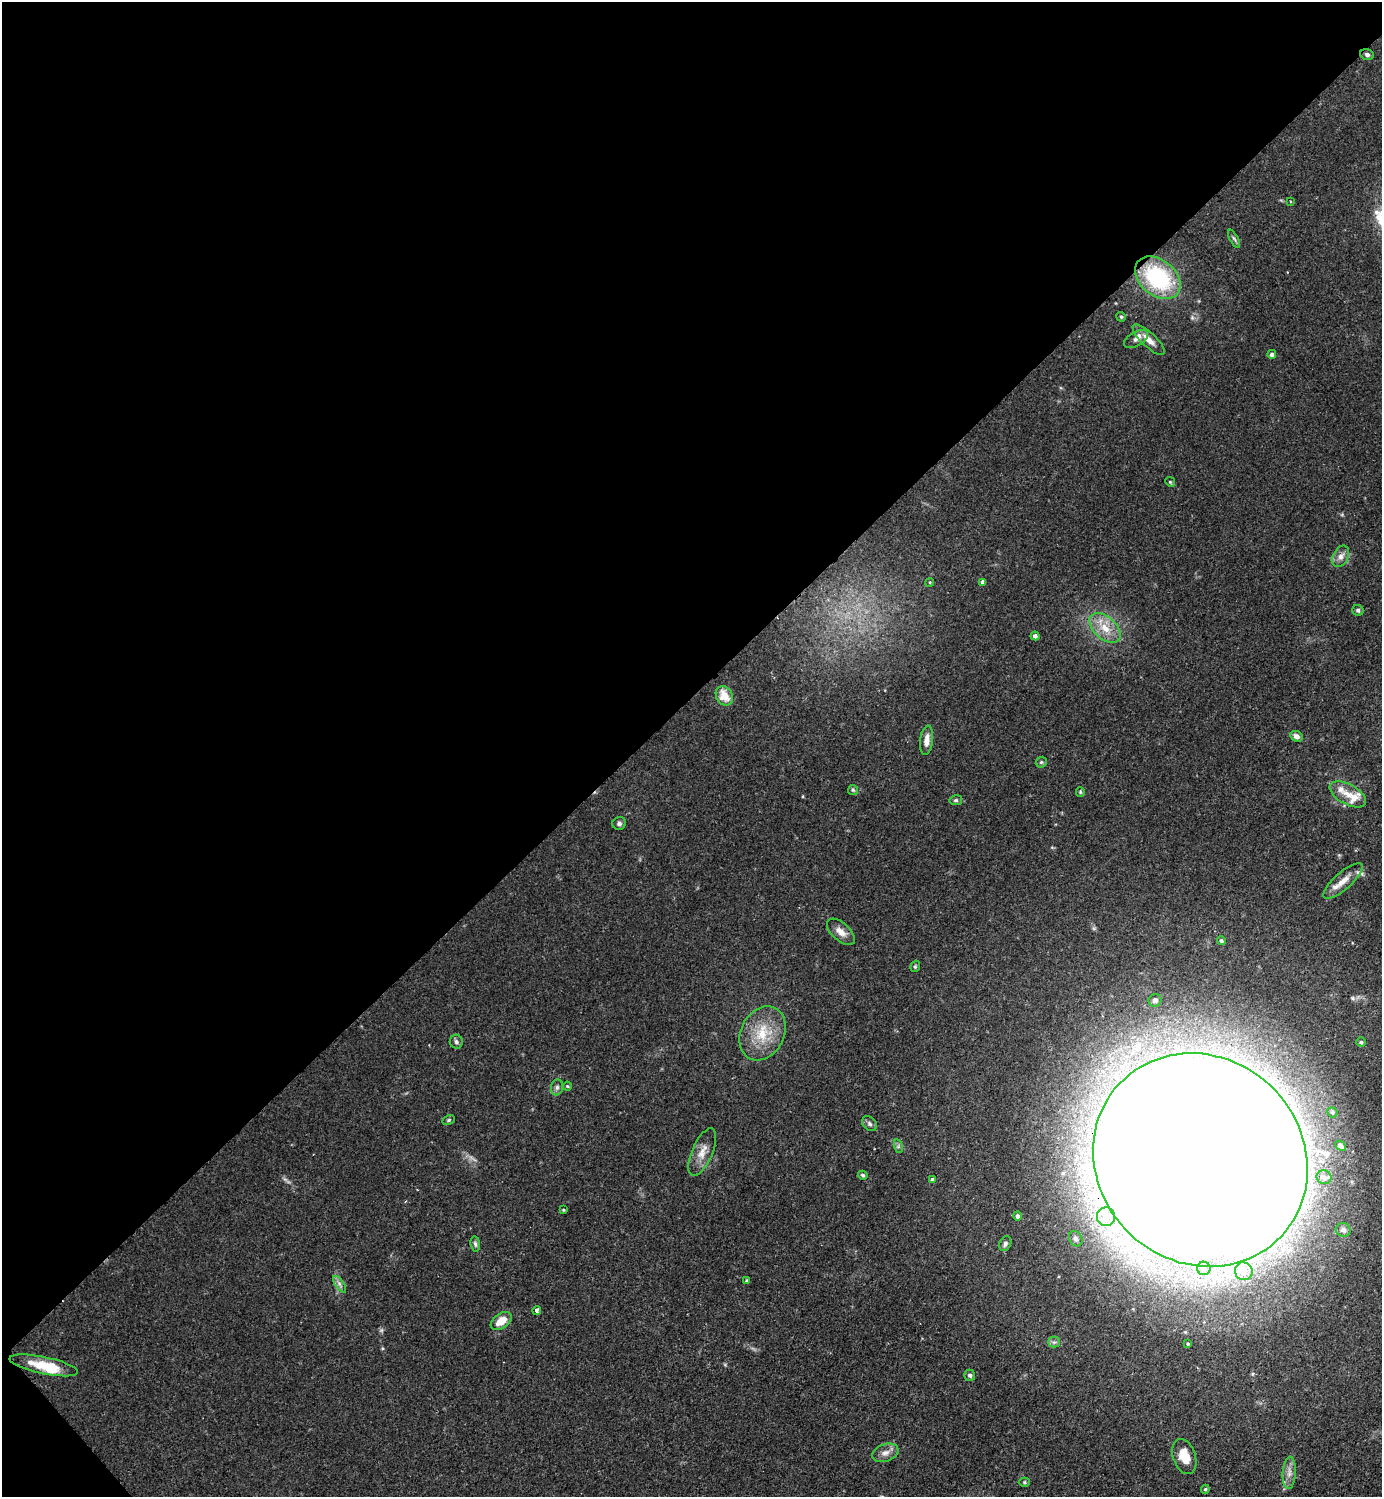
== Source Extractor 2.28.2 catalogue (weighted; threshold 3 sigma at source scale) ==
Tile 5 of 4 x 4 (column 1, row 2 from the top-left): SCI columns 160-1539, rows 2993-4487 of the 5983 x 5984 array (HDU 1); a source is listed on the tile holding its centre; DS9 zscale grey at full resolution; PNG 1384 x 1499 px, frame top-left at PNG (2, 2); each listed source drawn as its Kron ellipse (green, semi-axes under 4 px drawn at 4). Shown black and unused: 47% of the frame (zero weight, under 2 of 3 exposures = <1% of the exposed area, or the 3 px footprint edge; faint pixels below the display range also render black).
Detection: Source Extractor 2.28.2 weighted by HDU 2 'WHT'; one run over the whole footprint, this tile lists its part. Background 0.0841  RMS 0.006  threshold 0.0271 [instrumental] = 3 sigma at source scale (4.5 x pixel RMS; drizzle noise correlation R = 1.50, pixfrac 1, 0.05/0.05 arcsec/px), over >= 5 px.
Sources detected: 71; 1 cosmic-ray / hot-pixel residue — neither listed nor drawn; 4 inside a brighter listed object's ellipse — not listed separately; the other 66 listed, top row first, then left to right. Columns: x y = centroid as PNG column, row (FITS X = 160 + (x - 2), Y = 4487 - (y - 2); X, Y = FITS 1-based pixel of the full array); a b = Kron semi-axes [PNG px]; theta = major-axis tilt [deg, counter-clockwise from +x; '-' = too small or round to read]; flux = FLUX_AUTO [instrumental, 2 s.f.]
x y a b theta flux
1367 54 7 5 -23 1.8
1290 201 3 2 - 0.52
1234 239 10 4 -61 1.3
1158 278 25 17 -39 64
1121 317 5 4 - 1
1136 339 13 7 31 3.2
1149 340 21 7 -43 6.6
1272 354 4 4 - 1.7
1170 482 5 4 - 0.86
1341 556 11 7 64 3.7
930 582 4 3 - 0.56
983 582 4 4 - 2
1358 610 5 5 - 1.2
1105 628 18 11 -42 11
1035 636 4 4 - 2.3
724 696 10 8 -59 10
1296 736 6 5 - 2.8
926 740 15 6 83 5.5
1041 762 6 5 - 0.96
853 790 5 5 - 0.87
1080 792 5 4 - 0.83
1348 794 20 10 -29 7.2
956 800 6 5 - 1.1
619 823 7 6 - 1.8
1343 881 25 8 41 7.7
841 932 17 8 -42 5.2
1221 941 4 4 - 1.3
915 966 6 4 69 0.9
1155 1000 6 6 - 2.1
762 1033 28 21 63 23
456 1042 7 6 - 1.7
1361 1042 5 5 - 0.94
567 1086 4 4 - 0.69
557 1087 8 6 75 1.7
1332 1112 5 5 - 1
449 1120 6 4 28 0.99
870 1124 8 6 -46 1.8
898 1146 7 4 -73 1.1
1341 1146 6 4 -42 2.1
702 1152 25 10 67 7.7
1200 1160 111 102 -43 7400
863 1175 5 4 - 1.1
1324 1177 7 7 - 2.5
932 1179 4 4 - 1
563 1210 4 3 - 0.64
1017 1216 4 4 - 2
1106 1217 9 9 - 4.6
1343 1230 7 7 - 2.3
1076 1239 8 6 -60 1.9
475 1244 8 5 -81 1.4
1005 1244 8 5 66 1.7
1204 1268 7 6 - 1.8
1244 1271 9 8 - 6.4
747 1281 4 4 - 1.1
340 1284 10 4 -56 2.1
537 1311 4 4 - 2.9
501 1321 12 7 35 8.7
1054 1342 6 5 - 1.5
1188 1344 3 3 - 0.73
44 1365 35 8 -12 17
970 1375 5 5 - 1.5
885 1453 13 8 20 4.2
1184 1456 18 11 -71 11
1289 1473 16 6 86 4.2
1024 1482 6 4 1 0.88
1205 1489 4 3 - 0.82
Overlapping masked pixels (flux is a lower limit): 2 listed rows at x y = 1367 54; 1200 1160